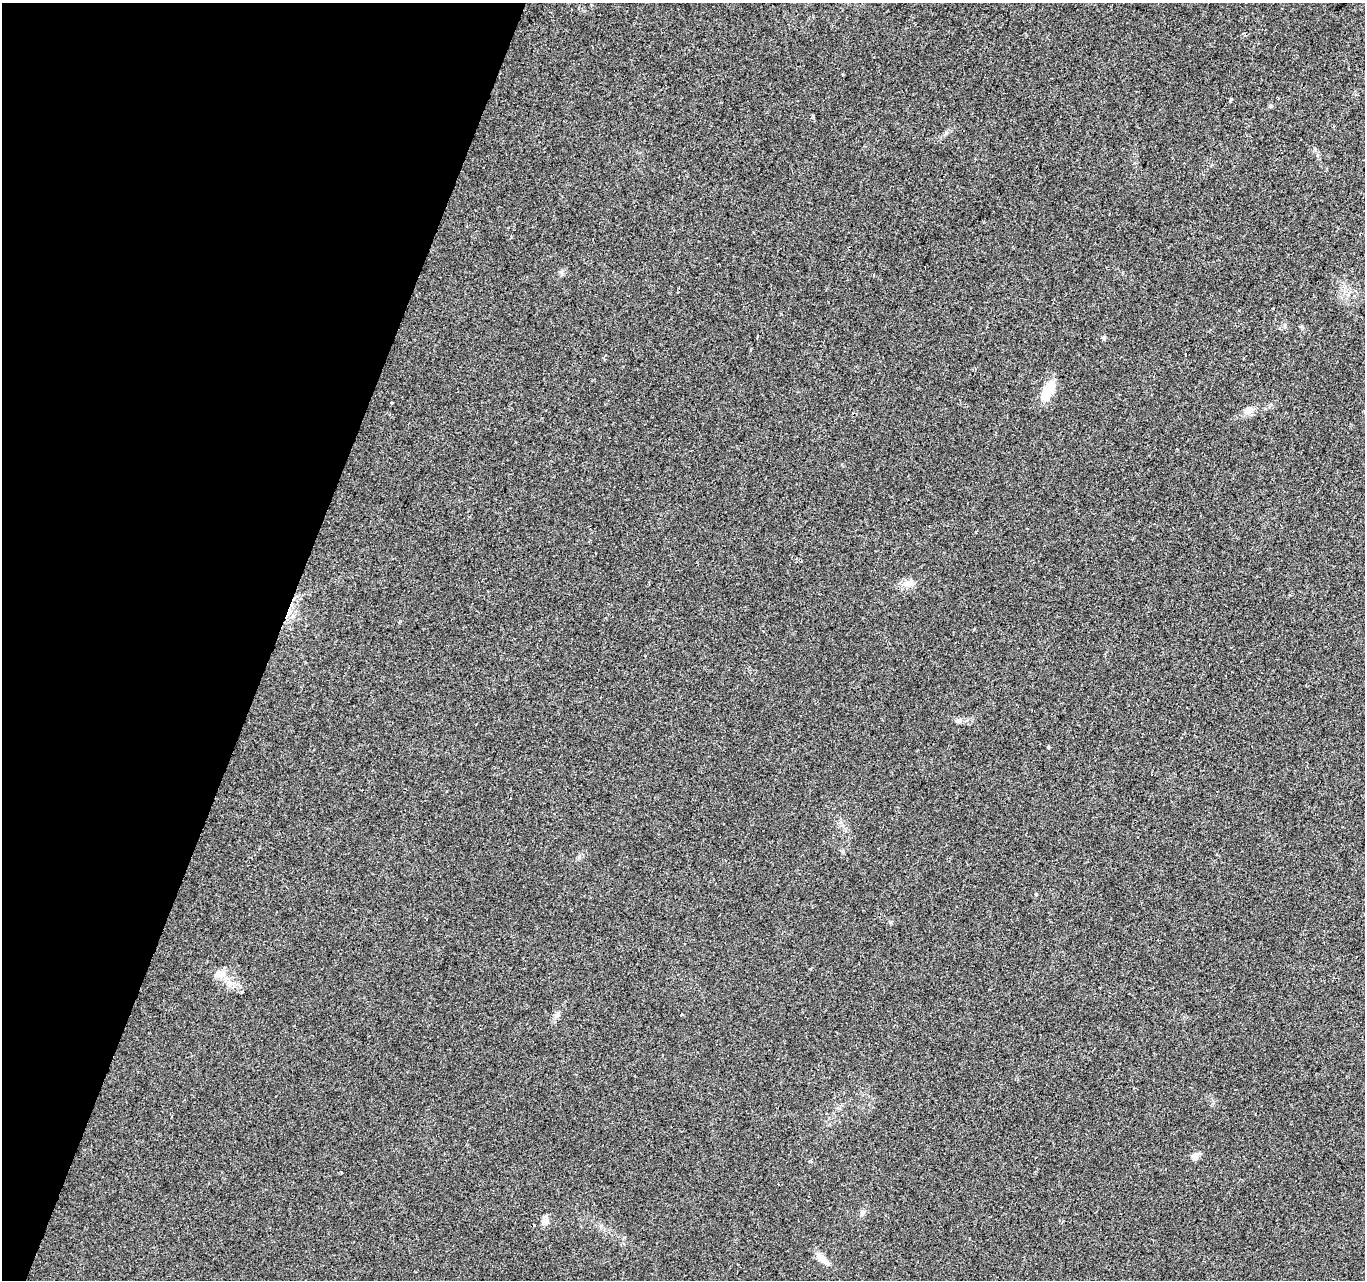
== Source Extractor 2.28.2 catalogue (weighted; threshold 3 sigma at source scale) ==
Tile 9 of 4 x 4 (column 1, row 3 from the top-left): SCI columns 8-1370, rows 1556-2833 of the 5458 x 5603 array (HDU 1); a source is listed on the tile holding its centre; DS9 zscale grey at full resolution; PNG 1367 x 1282 px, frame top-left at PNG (2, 3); no overlay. Shown black and unused: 20% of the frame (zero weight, under 2 of 3 exposures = <1% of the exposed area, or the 3 px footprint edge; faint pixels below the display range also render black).
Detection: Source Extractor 2.28.2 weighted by HDU 2 'WHT'; one run over the whole footprint, this tile lists its part. Background 0.032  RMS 0.0057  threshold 0.0256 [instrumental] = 3 sigma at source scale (4.5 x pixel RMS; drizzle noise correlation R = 1.50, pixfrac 1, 0.0396/0.0396 arcsec/px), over >= 5 px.
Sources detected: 17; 1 cosmic-ray / hot-pixel residue — not listed; the other 16 listed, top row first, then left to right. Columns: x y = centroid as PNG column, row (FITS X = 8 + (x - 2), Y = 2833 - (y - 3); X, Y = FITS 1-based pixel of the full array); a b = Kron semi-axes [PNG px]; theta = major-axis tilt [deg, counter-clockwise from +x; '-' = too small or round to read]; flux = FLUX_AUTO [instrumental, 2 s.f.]
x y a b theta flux
1231 100 5 2 - 0.9
874 275 3 2 - 0.61
757 336 4 2 - 0.45
1104 338 5 5 - 1.1
1048 390 19 9 65 16
392 403 3 3 - 1.5
1250 411 13 9 21 3.7
908 584 14 9 20 4.3
959 721 9 6 37 1.5
1048 747 3 3 - 1.6
220 974 17 10 -2 5.2
557 1015 6 6 - 1.5
681 1015 3 3 - 1.4
1195 1156 10 8 60 2.7
546 1221 9 8 - 2.4
822 1259 21 8 -44 5.5
Unlisted compact peaks at least as high as the median listed source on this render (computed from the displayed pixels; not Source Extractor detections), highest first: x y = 579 857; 946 133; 1271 106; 1036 894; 561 272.